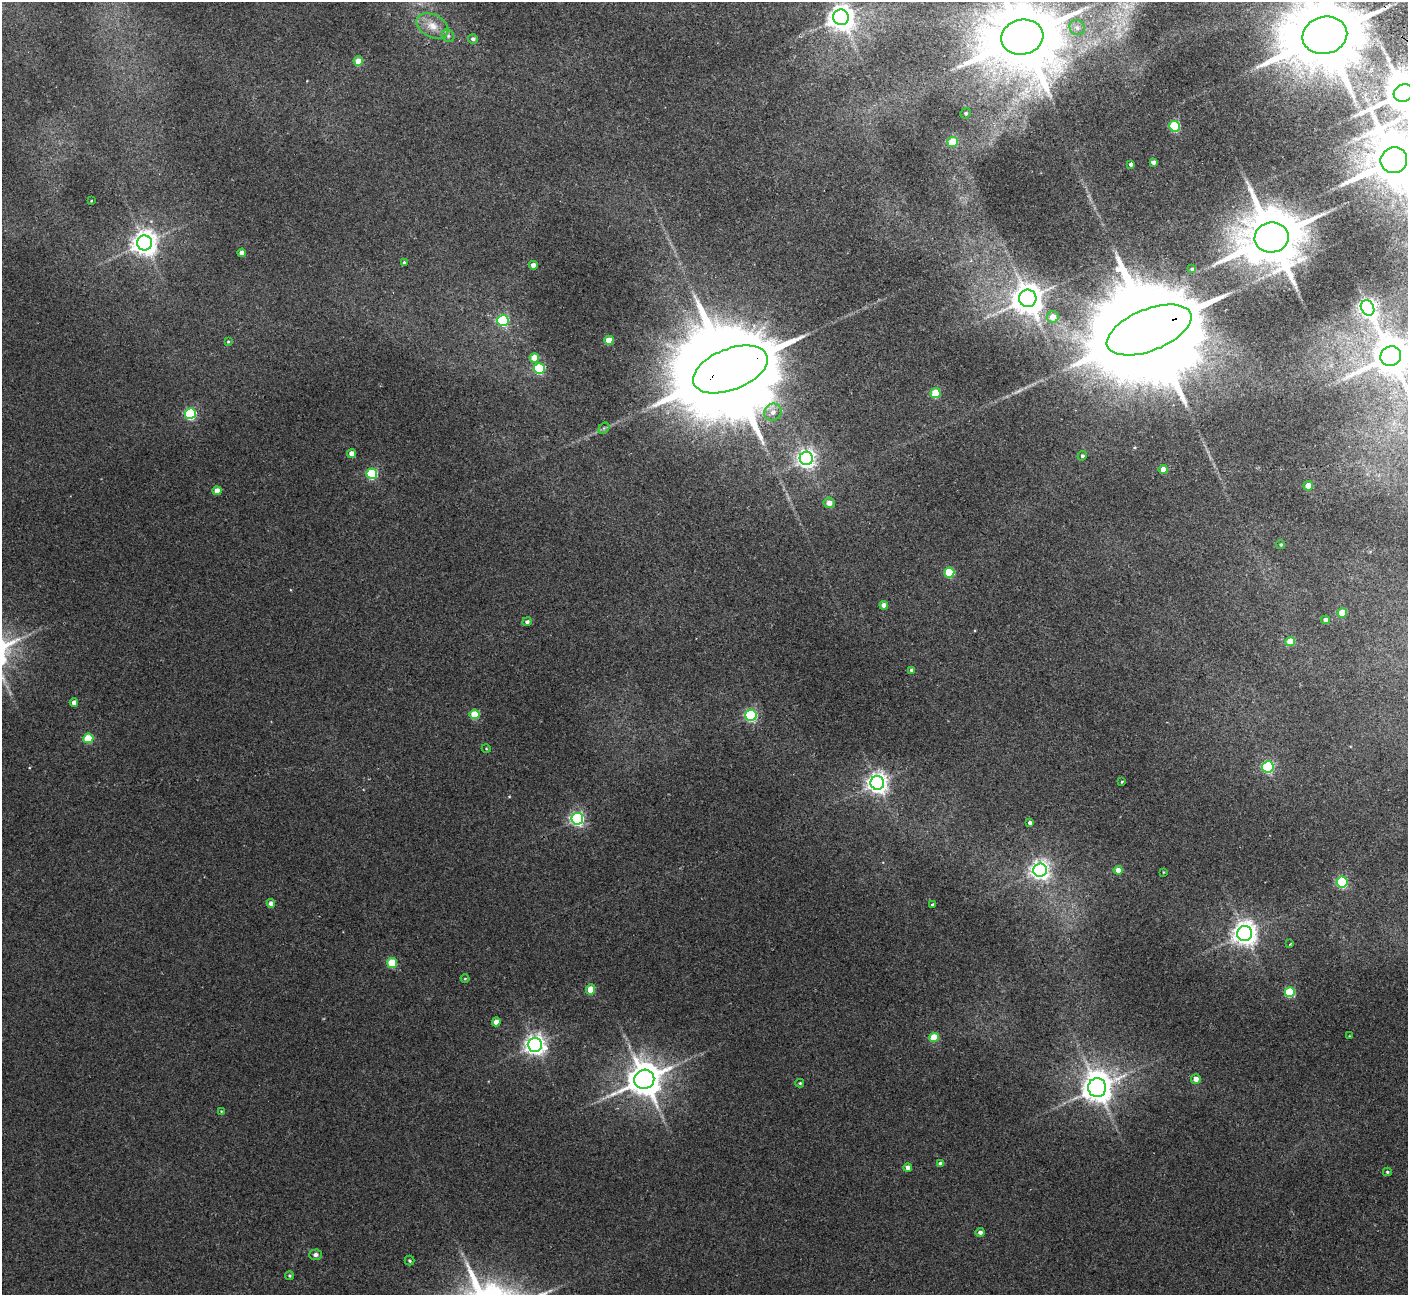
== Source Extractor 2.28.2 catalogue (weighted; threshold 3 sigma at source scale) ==
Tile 10 of 4 x 4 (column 2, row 3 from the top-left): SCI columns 1461-2866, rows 1480-2772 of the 5736 x 5674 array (HDU 1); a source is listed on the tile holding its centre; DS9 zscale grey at full resolution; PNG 1410 x 1297 px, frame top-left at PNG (2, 2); each listed source drawn as its Kron ellipse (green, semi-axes under 4 px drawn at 4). Shown black and unused: <1% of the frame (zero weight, under 2 of 3 exposures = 3% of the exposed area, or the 3 px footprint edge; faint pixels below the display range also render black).
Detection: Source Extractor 2.28.2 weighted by HDU 2 'WHT'; one run over the whole footprint, this tile lists its part. Background 0.119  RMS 0.01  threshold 0.0465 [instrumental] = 3 sigma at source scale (4.5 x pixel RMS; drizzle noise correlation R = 1.50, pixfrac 1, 0.05/0.05 arcsec/px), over >= 5 px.
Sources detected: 94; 1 too faint to see at this stretch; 2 inside a brighter object's white glare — neither listed nor drawn; the other 91 listed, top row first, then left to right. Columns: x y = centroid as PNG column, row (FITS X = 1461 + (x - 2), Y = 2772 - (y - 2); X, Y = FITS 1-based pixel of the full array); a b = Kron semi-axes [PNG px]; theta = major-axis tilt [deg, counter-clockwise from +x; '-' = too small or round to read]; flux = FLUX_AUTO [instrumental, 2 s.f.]
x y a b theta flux
841 17 8 7 - 1100
432 26 17 11 -27 13
1077 28 8 7 - 3.8
1325 35 22 18 15 14000
448 36 7 5 -46 2.3
1022 37 21 17 12 11000
473 39 5 5 - 3
358 61 5 4 - 22
1403 93 10 8 25 3600
966 113 5 5 - 1.9
1174 126 5 5 - 85
953 142 5 5 - 39
1394 160 13 12 - 6200
1153 162 4 4 - 4.1
1131 164 4 3 - 2.8
91 201 3 2 - 0.66
1272 237 17 15 9 8000
144 243 7 7 - 1000
242 253 4 4 - 6.9
404 262 4 3 - 1.3
533 265 4 4 - 8.5
1192 269 4 4 - 1.4
1028 298 9 8 - 1700
1368 308 8 6 -59 430
1053 317 6 6 - 12
503 320 5 5 - 100
1149 330 45 20 22 44000
609 340 4 4 - 22
228 342 3 3 - 1.1
1391 356 11 9 27 2900
534 358 5 4 - 19
539 368 5 5 - 88
730 369 39 20 21 35000
935 393 5 5 - 39
773 412 9 8 - 6.4
190 414 5 5 - 110
604 428 6 5 - 1.7
352 454 4 4 - 9
1082 456 5 4 - 2.1
806 458 6 6 - 450
1163 470 4 4 - 13
372 474 5 5 - 88
1308 486 5 4 - 13
217 491 4 4 - 13
829 503 5 5 - 8.1
1281 545 4 4 - 1.5
949 572 5 5 - 49
884 605 4 4 - 5.3
1342 613 5 4 - 27
1326 620 4 4 - 5.5
527 622 4 4 - 2.7
1290 641 5 4 - 24
912 670 4 4 - 2.3
74 702 4 4 - 5.7
475 714 5 5 - 42
751 715 5 5 - 140
88 738 5 5 - 43
486 748 4 3 - 0.81
1268 767 5 5 - 130
1122 782 4 3 - 0.98
877 783 7 7 - 650
577 819 6 6 - 240
1030 823 4 3 - 2.9
1040 870 7 7 - 480
1118 870 4 4 - 11
1163 872 4 2 - 0.7
1342 882 5 5 - 120
271 904 4 4 - 6.8
932 905 3 3 - 1.3
1245 934 7 7 - 920
1290 944 3 2 - 1
392 963 5 5 - 39
465 979 4 3 - 0.89
591 989 5 4 - 23
1290 992 5 5 - 55
496 1022 4 4 - 8.7
1349 1036 3 3 - 0.74
934 1037 5 4 - 32
535 1045 7 7 - 600
644 1079 10 9 - 2600
1196 1079 5 4 - 6.9
800 1083 4 3 - 1.2
1097 1088 9 9 - 1700
221 1111 4 3 - 0.71
941 1164 4 4 - 5.1
908 1168 4 4 - 6.1
1387 1172 4 4 - 1.3
980 1232 4 4 - 3.6
315 1255 6 5 - 3.1
409 1261 5 4 - 1.5
289 1276 4 4 - 1.3
Overlapping masked pixels (flux is a lower limit): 3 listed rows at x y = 1325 35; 1149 330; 730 369
Isophote crosses this tile's border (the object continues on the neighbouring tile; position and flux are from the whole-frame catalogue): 5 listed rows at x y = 1325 35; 1022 37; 1403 93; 1394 160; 1391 356